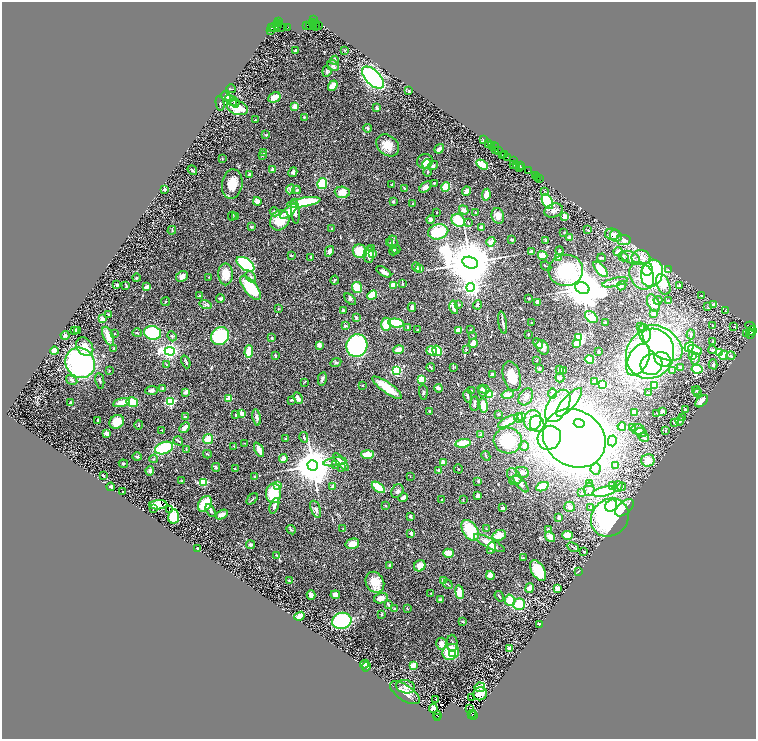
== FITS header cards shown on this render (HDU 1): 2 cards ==
NAXIS1  =                 1508
NAXIS2  =                 1474

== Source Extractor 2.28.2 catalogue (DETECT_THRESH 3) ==
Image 1508 x 1474 px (HDU 1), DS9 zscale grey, zoomed out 1/2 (1 PNG px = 2 x 2 image px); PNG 758 x 741 px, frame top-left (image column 1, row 1474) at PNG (2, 2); each listed source drawn as its Kron ellipse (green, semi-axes under 4 px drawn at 4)
Background 0.972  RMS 0.038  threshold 0.114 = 3 sigma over >= 5 px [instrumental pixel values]
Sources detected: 610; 37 cannot appear on this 1/2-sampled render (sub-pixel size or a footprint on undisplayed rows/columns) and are neither listed nor drawn; of the other 573, the 500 brightest by FLUX_AUTO listed and drawn (73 fainter detections omitted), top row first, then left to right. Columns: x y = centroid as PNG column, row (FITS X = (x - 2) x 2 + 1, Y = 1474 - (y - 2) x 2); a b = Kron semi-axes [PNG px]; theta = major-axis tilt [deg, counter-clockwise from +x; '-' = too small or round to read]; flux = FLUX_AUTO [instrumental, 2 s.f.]
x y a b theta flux
314 20 2 1 - 73
278 22 2 1 - 42
312 22 2 2 - 140
277 24 2 2 - 220
313 24 2 1 - 260
277 25 3 1 - 470
307 25 2 1 - 26
313 25 2 1 - 210
310 26 3 3 - 610
315 26 5 3 - 140
319 26 2 1 - 56
271 27 3 2 - 100
273 27 5 3 - 320
288 27 3 1 - 55
280 28 6 3 1 200
270 30 2 1 - 41
345 50 3 3 - 5
296 51 3 2 - 12
334 60 4 4 - 14
333 66 6 5 - 17
327 71 5 4 - 12
373 78 14 7 -46 1300
333 86 6 3 53 110
231 89 4 2 - 4.3
408 90 4 3 - 5.8
226 96 5 2 - 44
274 97 6 5 - 57
231 101 7 3 -45 13
220 103 7 2 -79 5.6
235 103 5 4 - 20
295 106 2 2 - 170
237 108 11 7 -18 200
377 108 4 3 - 15
304 117 3 2 - 4.9
255 120 3 2 - 5.5
367 128 4 3 - 11
266 135 4 3 - 7.9
483 139 3 1 - 24
489 143 2 1 - 58
388 145 12 9 -41 100
492 145 3 2 - 120
494 147 5 2 - 86
439 149 5 3 - 28
496 150 2 1 - 83
498 151 2 1 - 66
264 153 4 2 - 6.1
504 154 2 1 - 44
502 155 3 1 - 42
262 156 4 2 - 6.3
508 158 4 2 - 90
222 159 3 2 - 4.5
425 161 8 7 - 58
514 161 3 1 - 140
427 164 5 4 - 17
482 165 6 4 -32 190
514 165 2 1 - 100
516 165 3 1 - 37
433 166 5 3 - 14
521 166 3 2 - 150
519 168 2 1 - 30
192 170 5 3 - 9.6
273 170 2 2 - 80
528 171 3 2 - 130
293 172 5 4 - 15
427 172 4 2 - 5.1
250 175 3 2 - 34
535 176 3 2 - 93
537 177 2 1 - 46
539 179 2 1 - 120
434 183 3 2 - 6.7
232 184 15 10 82 110
322 184 5 5 - 190
392 184 4 2 - 4.7
425 187 7 4 41 35
446 187 5 4 - 130
404 188 3 2 - 9.9
165 189 2 2 - 80
290 189 5 2 - 7.6
297 190 4 2 - 6.2
466 191 5 2 - 84
545 191 3 2 - 5.3
342 192 7 5 -2 83
486 195 6 4 80 48
257 201 4 3 - 52
304 202 17 4 10 400
393 202 3 3 - 7.3
547 202 8 5 -64 490
412 204 4 3 - 5.8
464 210 5 4 - 24
289 211 10 4 42 86
295 211 12 3 -85 34
554 211 9 6 23 34
274 212 5 4 - 22
436 212 2 2 - 7.4
476 212 3 2 - 9.5
232 216 4 2 - 9.8
498 216 8 6 -75 53
564 216 4 4 - 28
236 217 3 2 - 8.1
430 219 4 4 - 21
280 220 10 9 - 160
458 220 7 6 - 210
468 223 3 3 - 5.9
251 227 2 2 - 13
481 227 4 3 - 15
332 229 3 2 - 15
172 230 4 2 - 5.2
588 230 4 2 - 5.4
438 232 10 7 13 240
564 232 3 2 - 4.4
612 234 7 5 -11 23
616 236 6 5 - 48
569 238 4 3 - 42
512 239 2 2 - 51
624 240 7 5 -8 31
546 241 3 2 - 10
392 242 6 5 - 16
491 242 4 4 - 42
390 243 4 3 - 5.5
372 249 3 3 - 4.8
396 249 4 2 - 6.8
329 251 6 3 61 32
360 251 7 6 - 160
393 251 4 3 - 10
531 251 3 3 - 23
560 251 4 3 - 9.5
618 252 4 4 - 55
372 254 2 2 - 110
291 255 3 2 - 6.5
369 255 8 5 88 52
543 255 5 4 - 83
311 257 4 2 - 9.9
623 257 5 4 - 24
630 257 10 5 -24 50
558 258 4 3 - 68
602 258 4 2 - 8.8
641 258 9 7 1 56
470 263 8 5 -16 62000
246 264 10 5 -34 670
546 266 5 2 - 6.7
416 267 5 4 - 11
420 269 2 2 - 66
601 269 9 4 -48 180
647 269 6 5 - 130
566 270 17 15 8 610
668 270 3 2 - 4
384 272 8 4 -32 32
652 273 14 10 75 980
226 274 11 7 -90 110
182 276 6 5 - 32
642 276 14 11 -58 110
209 277 3 2 - 4.4
251 277 6 4 -53 17
136 278 4 3 - 7
335 280 4 3 - 7.3
615 282 13 3 14 21
402 283 4 2 - 7.2
663 284 11 6 -69 150
117 285 2 2 - 7.1
126 285 4 2 - 9.2
393 285 4 3 - 100
679 285 3 3 - 8.2
622 286 5 4 - 12
146 287 4 3 - 28
470 287 4 4 - 3300
251 288 14 6 -51 310
357 288 6 5 - 150
582 288 7 5 -22 35000
200 295 3 3 - 5.1
372 295 5 3 - 150
701 296 2 1 - 4
220 299 4 3 - 27
350 299 7 3 -45 13
529 299 3 3 - 5
658 300 4 3 - 8.5
669 301 2 2 - 5.8
166 302 4 3 - 5.3
538 302 4 4 - 21
653 303 9 5 -63 67
459 304 2 2 - 15
206 305 6 3 -17 12
477 305 5 3 - 12
713 305 3 2 - 19
412 307 4 3 - 22
454 307 7 3 -76 82
708 307 3 2 - 4.4
278 308 3 2 - 4.1
343 310 3 3 - 8.8
725 311 2 2 - 4.2
654 314 3 3 - 40
109 315 4 3 - 6.9
591 317 7 5 -41 200
356 318 4 3 - 11
102 319 3 3 - 28
396 323 8 4 -10 240
503 323 11 3 -80 22
532 323 3 2 - 6.8
605 323 2 2 - 9.8
386 324 7 4 90 160
713 325 4 2 - 6
345 326 3 3 - 13
641 326 3 2 - 7.7
750 326 5 2 - 71
408 327 4 3 - 14
734 327 2 1 - 33
470 329 2 2 - 26
78 330 3 2 - 9.4
418 330 3 2 - 3.9
459 330 3 3 - 68
75 331 3 3 - 19
751 331 5 3 - 610
115 333 2 2 - 7.7
137 333 5 2 - 7.6
153 333 8 7 - 440
645 333 9 6 -78 60
753 333 2 2 - 88
528 334 2 2 - 6.1
691 334 5 3 - 13
747 334 2 1 - 45
65 335 4 4 - 13
473 335 3 2 - 4
750 335 3 2 - 120
108 336 10 5 -67 81
172 336 5 4 - 9.3
220 336 10 8 46 490
272 338 4 3 - 8.5
579 338 3 3 - 1100
713 342 3 3 - 7.9
473 343 4 3 - 110
538 343 6 4 -41 31
577 343 4 3 - 75
663 343 23 14 -39 630
319 345 4 3 - 32
357 345 11 10 - 870
85 347 10 7 -55 89
543 347 7 5 -59 52
689 347 5 3 - 210
113 348 3 2 - 4.4
466 349 3 3 - 4.9
399 350 5 4 - 59
695 350 7 3 -24 58
712 350 4 3 - 11
54 351 4 3 - 49
170 351 5 3 - 2900
431 351 5 4 - 64
437 351 5 4 - 180
249 352 6 3 88 110
599 352 2 2 - 14
719 352 3 2 - 280
650 354 25 23 59 2200
723 355 5 4 - 180
275 356 3 2 - 8.6
693 356 4 3 - 6.2
731 356 4 4 - 11
589 359 5 3 - 180
663 359 8 7 - 460
695 359 6 3 80 12
536 360 2 2 - 11
638 360 17 10 62 520
186 362 7 2 -68 8.3
80 363 16 14 -51 1600
336 363 6 4 24 11
166 364 3 2 - 5.6
713 364 5 3 - 10
651 365 11 10 - 210
431 367 4 2 - 6.5
681 367 3 2 - 24
453 368 3 2 - 4.6
539 369 4 3 - 9.4
560 369 3 3 - 21
697 369 5 4 - 280
564 370 3 3 - 5.4
109 371 3 2 - 4.2
396 371 3 3 - 920
673 371 3 3 - 5.4
492 374 3 3 - 19
512 376 15 8 -75 130
560 378 5 4 - 13
322 379 7 4 78 16
422 379 3 3 - 370
72 380 6 4 -30 19
100 381 8 2 -80 13
595 381 2 2 - 140
304 382 4 2 - 4.2
603 384 4 3 - 130
362 385 2 2 - 15
655 385 3 3 - 82
163 388 3 3 - 10
387 388 17 5 -36 150
438 388 4 2 - 38
483 389 6 3 -15 37
151 390 6 3 4 18
696 390 4 3 - 7.6
472 391 3 2 - 5.8
482 391 5 3 - 17
186 392 2 2 - 82
423 392 7 3 -88 11
648 393 3 2 - 5.4
698 393 3 2 - 4.6
553 394 5 3 - 33
490 395 3 3 - 440
508 395 6 3 13 56
468 396 6 3 -81 14
526 397 9 6 59 32
298 398 6 3 -63 41
229 399 2 2 - 150
291 400 3 2 - 12
702 401 7 4 44 44
132 402 6 4 -11 150
170 402 3 3 - 1000
569 402 18 6 48 410
70 403 3 2 - 7.7
121 403 8 4 14 87
475 404 7 3 84 15
483 405 7 4 -82 83
558 406 18 10 59 450
686 410 3 2 - 25
430 411 2 2 - 13
662 411 2 2 - 38
242 413 3 2 - 110
634 413 4 3 - 50
657 413 2 1 - 4.2
498 414 3 3 - 4.3
236 415 3 2 - 19
185 417 2 2 - 44
257 417 8 3 -79 21
521 417 2 2 - 130
518 418 5 3 - 45
682 418 2 2 - 14
98 420 3 2 - 6
533 420 10 8 82 160
508 421 11 3 29 100
680 421 4 3 - 6.4
117 422 8 6 40 100
675 422 3 3 - 15
579 423 5 3 - 220
537 424 8 7 - 47
139 425 4 2 - 5
622 426 4 4 - 44
185 428 6 3 46 49
632 428 4 3 - 91
638 429 6 5 - 30
162 430 2 2 - 5.1
665 430 4 3 - 5.1
641 432 6 4 -21 34
107 433 2 2 - 120
481 434 3 2 - 16
304 437 5 3 - 9.8
644 437 5 4 - 16
286 438 3 2 - 6.9
549 438 12 11 - 390
574 438 33 28 -32 13000
208 439 5 4 - 77
178 441 5 2 - 9.5
508 441 14 13 - 260
612 441 5 4 - 21
244 443 3 2 - 4
463 443 8 3 9 210
234 446 4 2 - 4.9
524 446 5 4 - 15
164 448 9 5 21 350
186 450 4 2 - 5
259 450 8 3 -63 44
207 454 4 2 - 6.2
368 454 6 4 -1 110
486 456 5 3 - 8.7
137 457 4 3 - 19
283 458 4 3 - 55
153 459 4 3 - 7.4
648 460 6 6 - 81
335 462 11 3 9 18
341 462 11 3 -51 44
443 462 4 3 - 71
123 464 4 3 - 6.6
336 465 3 3 - 5.2
616 465 4 3 - 15
313 466 5 5 - 28000
216 467 4 3 - 6.9
235 468 2 2 - 4.6
342 468 4 2 - 5.8
458 469 5 2 - 5.2
596 469 5 5 - 23
150 471 4 4 - 18
439 471 4 3 - 23
522 472 7 5 -24 25
103 476 3 2 - 8.4
254 476 2 2 - 5
514 476 9 6 -50 25
410 477 2 1 - 6.3
515 480 6 4 13 15
182 481 3 2 - 6.7
478 481 3 3 - 6.7
203 482 3 3 - 390
589 483 3 2 - 5.5
521 484 10 4 -50 38
278 485 2 2 - 73
613 486 3 3 - 47
111 487 4 3 - 12
333 487 3 2 - 30
378 487 7 3 -37 190
542 487 6 3 24 230
618 487 5 5 - 25
622 487 4 3 - 7
589 489 7 5 85 31
397 491 7 5 59 21
123 492 2 2 - 15
604 492 12 4 12 360
273 493 10 7 87 320
581 493 3 3 - 7.4
478 496 4 3 - 20
403 498 5 4 - 29
252 499 7 2 46 6.6
442 500 2 2 - 15
463 500 4 2 - 5.8
205 504 8 6 55 190
158 505 9 4 4 190
385 505 2 2 - 14
274 506 8 3 69 29
611 506 6 5 - 210
570 507 5 5 - 32
590 507 4 3 - 7.9
503 508 2 2 - 88
625 508 11 6 42 57
154 509 2 2 - 24
316 509 9 4 -68 23
169 510 2 1 - 5.2
210 510 7 3 -59 27
222 515 6 3 30 37
411 516 3 3 - 11
174 517 7 5 83 120
559 517 3 3 - 23
610 517 20 18 46 1200
343 529 4 2 - 5.7
487 529 4 2 - 5.6
548 529 4 3 - 13
291 530 5 3 - 8.8
470 530 11 7 -55 240
411 533 2 2 - 67
499 535 7 5 25 81
567 535 5 4 - 98
550 537 6 4 -54 49
489 543 17 5 -27 87
352 544 7 5 16 73
250 545 4 3 - 21
573 547 6 3 -26 8.9
491 548 6 3 68 23
197 549 3 2 - 15
584 552 3 2 - 9
448 553 5 4 - 75
277 555 4 2 - 7.2
523 558 3 2 - 5.3
390 565 3 3 - 15
420 566 6 5 - 58
538 571 11 6 -59 190
578 572 3 2 - 10
490 576 4 4 - 49
443 580 3 2 - 24
289 581 4 3 - 8
375 582 11 9 -59 130
448 584 5 3 - 8
530 588 5 4 - 40
557 589 4 3 - 30
459 592 7 4 -82 100
431 593 2 2 - 4.7
311 595 5 3 - 44
335 595 5 4 - 27
499 596 5 2 - 15
381 598 7 5 14 52
440 600 3 2 - 9.5
510 600 6 5 - 140
388 604 4 2 - 11
519 604 6 5 - 200
394 608 2 2 - 9.5
407 609 4 2 - 5.5
382 614 3 3 - 11
300 616 5 3 - 140
342 621 10 8 14 610
463 622 4 2 - 10
539 624 2 2 - 9.1
452 643 8 5 -87 44
441 644 6 5 - 47
509 648 4 3 - 31
451 652 9 7 35 350
453 654 4 3 - 96
365 664 4 4 - 47
413 665 4 3 - 89
366 667 5 2 - 23
405 687 9 6 -13 38
480 687 5 5 - 30
405 693 17 7 -34 87
480 694 7 6 - 39
471 698 3 1 - 79
436 699 3 1 - 63
433 708 4 4 - 52
470 708 2 1 - 4.4
473 713 2 2 - 43
437 715 4 2 - 140
471 715 3 1 - 130
473 716 3 1 - 120
438 717 2 2 - 170
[73 fainter detections neither listed nor drawn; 37 sub-pixel or undisplayed-footprint detections neither listed nor drawn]